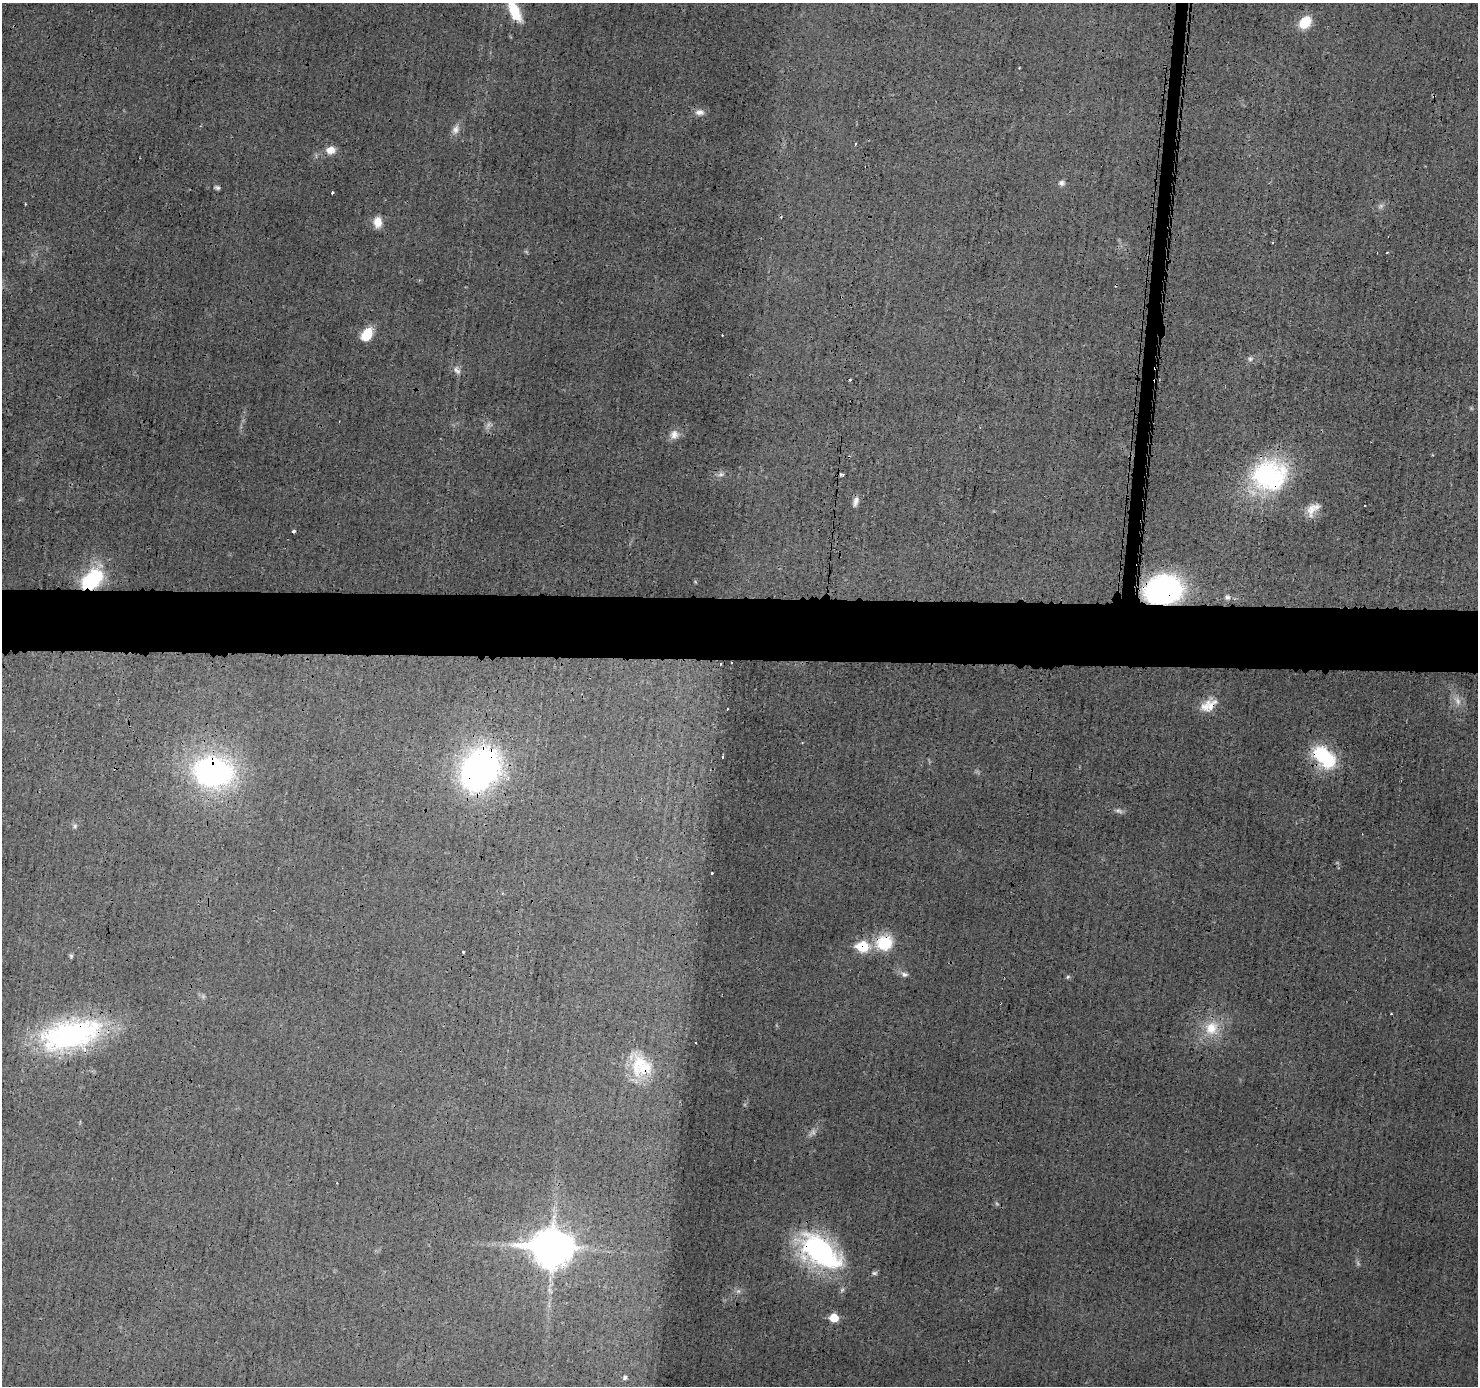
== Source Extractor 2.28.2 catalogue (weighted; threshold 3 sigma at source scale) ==
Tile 5 of 3 x 3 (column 2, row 2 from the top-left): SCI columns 1484-2959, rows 1494-2877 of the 4445 x 4464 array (HDU 1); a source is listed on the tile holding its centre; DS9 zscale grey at full resolution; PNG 1480 x 1388 px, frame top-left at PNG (2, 3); no overlay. Shown black and unused: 5% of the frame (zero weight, under 3 of 4 exposures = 1% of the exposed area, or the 3 px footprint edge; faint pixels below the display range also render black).
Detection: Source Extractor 2.28.2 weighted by HDU 2 'WHT'; one run over the whole footprint, this tile lists its part. Background 0.0141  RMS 0.0031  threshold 0.0139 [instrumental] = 3 sigma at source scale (4.5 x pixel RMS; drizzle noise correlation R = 1.50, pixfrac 1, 0.05/0.05 arcsec/px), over >= 5 px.
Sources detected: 61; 5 too faint to see at this stretch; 5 cosmic-ray / hot-pixel residue — not listed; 3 inside a brighter listed object's ellipse — not listed separately; the other 48 listed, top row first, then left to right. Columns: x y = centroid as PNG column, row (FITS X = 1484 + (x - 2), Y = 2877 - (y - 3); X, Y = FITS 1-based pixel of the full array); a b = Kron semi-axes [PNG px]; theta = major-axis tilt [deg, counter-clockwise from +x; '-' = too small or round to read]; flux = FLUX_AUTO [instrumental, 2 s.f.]
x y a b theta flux
514 11 26 10 -64 9.4
1305 22 16 11 46 6.2
699 112 12 8 -3 1.8
456 129 12 9 67 2
855 144 3 3 - 0.31
330 150 9 8 - 3.4
1062 183 8 7 - 1
217 188 7 5 -18 0.67
332 193 3 3 - 1.1
1380 206 7 4 70 0.7
378 222 11 8 -87 3.7
1387 252 3 2 - 0.39
367 334 13 9 55 8
1250 359 6 6 - 0.71
457 370 12 7 -49 1.5
850 380 3 2 - 0.64
1155 381 4 2 - 0.9
674 434 12 11 - 2.3
721 474 6 6 - 0.86
842 475 4 3 - 0.83
1269 475 42 36 0 42
856 502 14 6 73 1.4
1313 509 20 11 46 3.7
294 531 4 3 - 0.53
92 579 25 16 40 23
1164 590 35 26 11 66
1227 597 8 7 - 1.1
731 662 2 2 - 0.32
1210 706 21 13 -81 3.8
722 757 3 3 - 0.52
1324 757 29 17 -45 21
480 769 37 27 57 110
212 772 49 36 -6 65
75 826 6 5 - 0.59
712 873 3 3 - 0.68
885 943 20 17 15 11
863 946 9 8 - 15
463 952 3 3 - 1
71 956 5 5 - 0.47
904 974 9 7 -7 1.1
1068 977 6 5 - 0.48
1212 1028 21 19 52 8.7
70 1035 69 32 14 60
639 1063 30 23 54 11
552 1248 14 11 -4 810
820 1252 49 27 -37 54
834 1318 7 6 - 6.7
625 1377 7 6 - 0.84
Overlapping masked pixels (flux is a lower limit): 15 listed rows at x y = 1155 381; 1269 475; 92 579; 1164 590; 731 662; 1210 706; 1324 757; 480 769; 212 772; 885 943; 863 946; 70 1035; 639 1063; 552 1248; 820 1252
Isophote crosses this tile's border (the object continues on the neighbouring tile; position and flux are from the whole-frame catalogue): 1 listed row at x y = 514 11